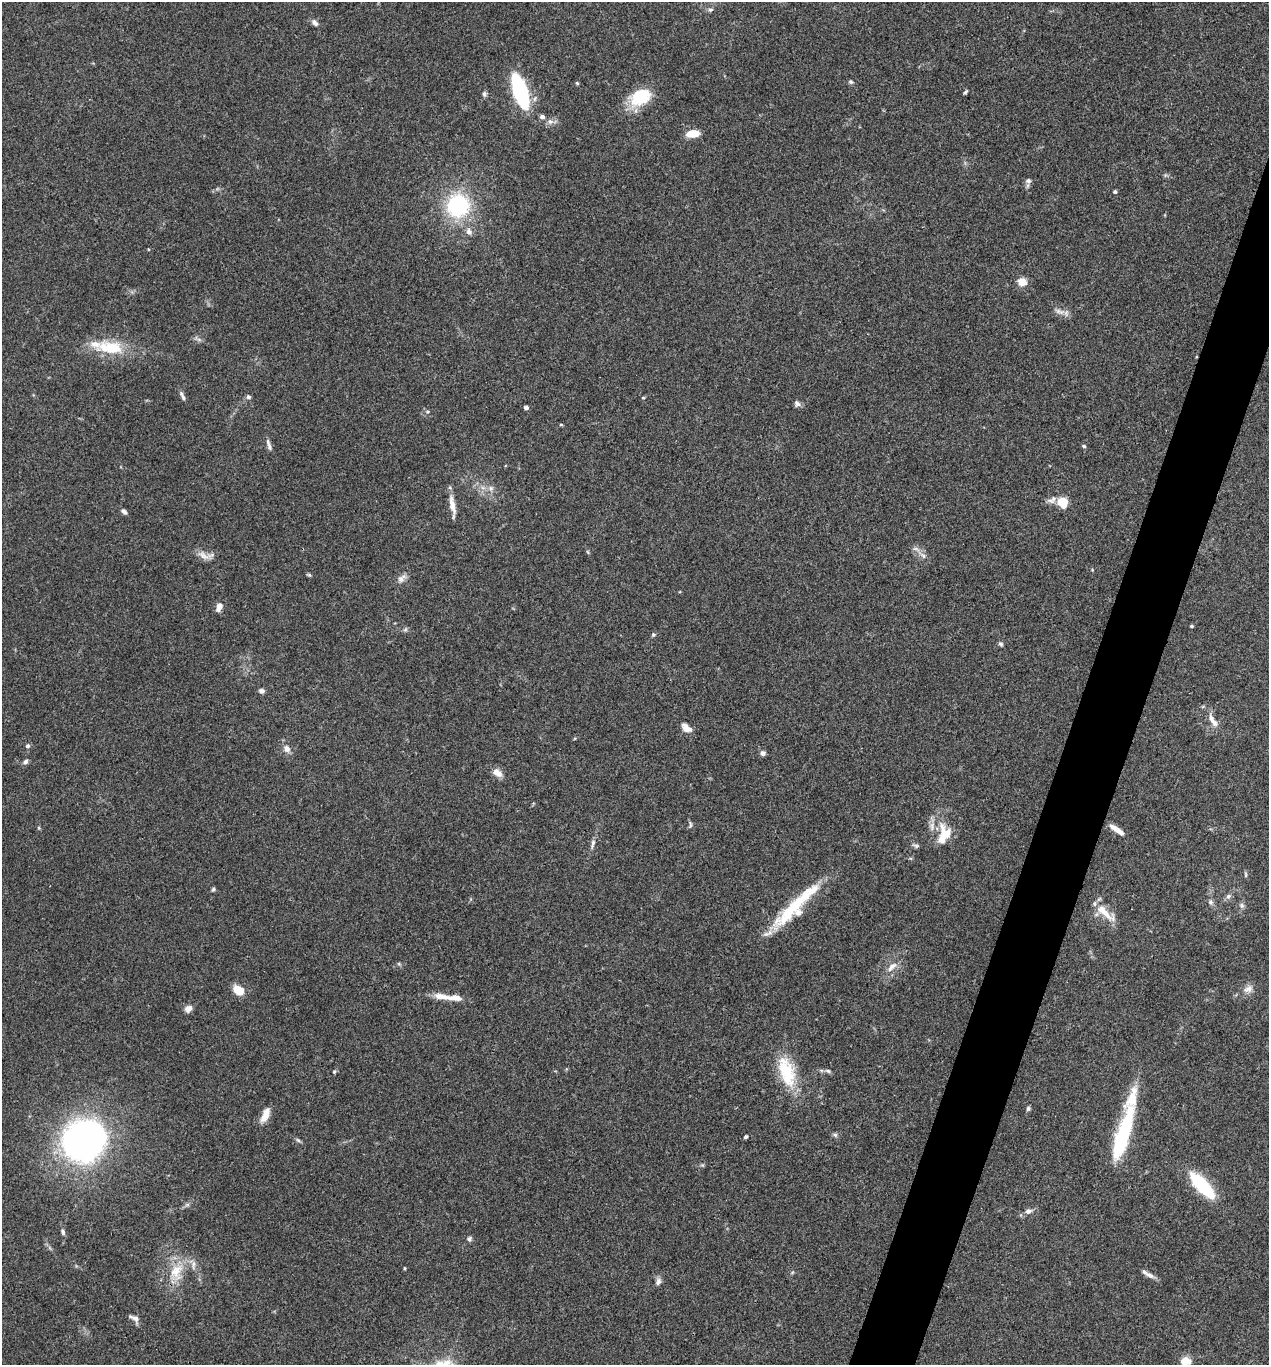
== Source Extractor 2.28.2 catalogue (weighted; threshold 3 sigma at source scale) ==
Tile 10 of 4 x 4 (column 2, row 3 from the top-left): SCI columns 1403-2669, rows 1369-2731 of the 5470 x 5459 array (HDU 1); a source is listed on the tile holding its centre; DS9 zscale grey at full resolution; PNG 1271 x 1367 px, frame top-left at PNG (2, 2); no overlay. Shown black and unused: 4% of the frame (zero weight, under 3 of 4 exposures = <1% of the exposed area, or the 3 px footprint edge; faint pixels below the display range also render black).
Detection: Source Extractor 2.28.2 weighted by HDU 2 'WHT'; one run over the whole footprint, this tile lists its part. Background 0.0779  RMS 0.0059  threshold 0.0268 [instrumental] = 3 sigma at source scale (4.5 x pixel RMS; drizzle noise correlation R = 1.50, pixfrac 1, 0.05/0.05 arcsec/px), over >= 5 px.
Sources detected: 95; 1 inside a brighter object's white glare — not listed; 5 inside a brighter listed object's ellipse — not listed separately; the other 89 listed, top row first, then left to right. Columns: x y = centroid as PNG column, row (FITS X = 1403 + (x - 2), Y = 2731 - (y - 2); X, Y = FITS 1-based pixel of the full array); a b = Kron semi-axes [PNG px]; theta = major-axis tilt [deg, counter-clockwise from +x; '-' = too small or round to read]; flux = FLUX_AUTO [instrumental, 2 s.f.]
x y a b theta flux
710 10 7 5 -1 1.3
315 23 11 6 -48 2.4
851 82 6 5 - 1.1
577 83 5 3 - 0.65
520 91 25 9 -72 87
965 92 6 4 49 0.87
484 94 8 5 83 1.3
641 97 25 18 26 22
542 117 5 5 - 2
550 121 9 7 -21 2.4
693 133 11 6 9 12
1028 181 8 7 - 1.9
1115 192 4 4 - 1
458 206 22 22 - 53
469 232 9 7 -59 2.8
1022 282 5 5 - 25
1059 311 15 6 -17 3.3
199 340 7 4 -19 1.3
110 348 40 17 -6 25
181 394 11 5 -52 1.9
248 397 6 5 - 1.5
797 403 9 7 -55 2
526 408 4 4 - 2.5
427 411 5 3 - 0.7
561 425 5 3 - 0.56
269 445 16 5 -73 2.3
1084 446 6 4 -19 0.87
491 488 8 6 -47 2.2
1051 501 13 6 -20 2.5
1062 502 9 8 - 14
452 505 24 7 -77 6.3
124 511 8 5 -36 1.7
203 555 17 8 -32 4.7
923 556 8 5 -54 2.1
309 575 6 5 - 0.81
401 579 14 7 45 3
219 607 12 7 68 3.3
1192 626 4 3 - 0.8
405 630 7 4 19 1
653 635 5 5 - 0.93
1001 644 6 5 - 1.2
262 691 7 6 - 1.7
1213 720 24 7 -56 5.5
686 728 13 7 -35 4.6
28 746 6 5 - 1.4
287 749 9 7 -49 3.4
763 753 7 7 - 1.8
25 762 7 5 46 1.5
497 773 13 8 -34 4.8
690 824 10 4 -85 1.2
39 828 5 3 - 0.64
1117 830 17 5 -35 6.1
944 834 29 16 80 16
593 844 13 5 77 2.2
916 846 10 5 -17 1.4
1246 875 8 4 -89 0.9
213 889 5 5 - 0.93
1228 896 7 6 - 1.7
1211 902 7 6 - 1.6
1242 905 8 6 -70 1.5
794 907 72 13 46 35
1104 912 39 9 -40 10
892 967 16 7 45 4.7
1248 989 13 10 29 3.9
238 990 14 9 -36 7.9
443 997 25 8 -9 7.2
188 1009 10 8 38 3
828 1071 8 5 -30 1.2
334 1072 5 4 - 0.7
787 1072 43 19 -72 27
1132 1097 98 15 79 30
1028 1108 7 5 87 1.1
265 1115 19 8 66 6.2
835 1135 7 5 -43 1.2
745 1137 5 4 - 0.94
298 1140 7 4 -44 1.1
84 1141 31 28 44 300
1121 1141 36 15 74 42
1202 1185 25 9 -46 56
187 1205 7 4 18 1.2
1028 1211 8 6 8 2.5
63 1232 7 5 -73 1.4
469 1239 7 6 - 1.4
405 1268 4 3 - 0.53
176 1272 25 18 84 16
1149 1275 14 7 -25 3.1
658 1281 10 7 79 2.2
135 1318 12 8 -38 3
1186 1361 11 9 -3 6.4
Isophote crosses this tile's border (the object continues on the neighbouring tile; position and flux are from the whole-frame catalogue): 1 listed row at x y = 1186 1361